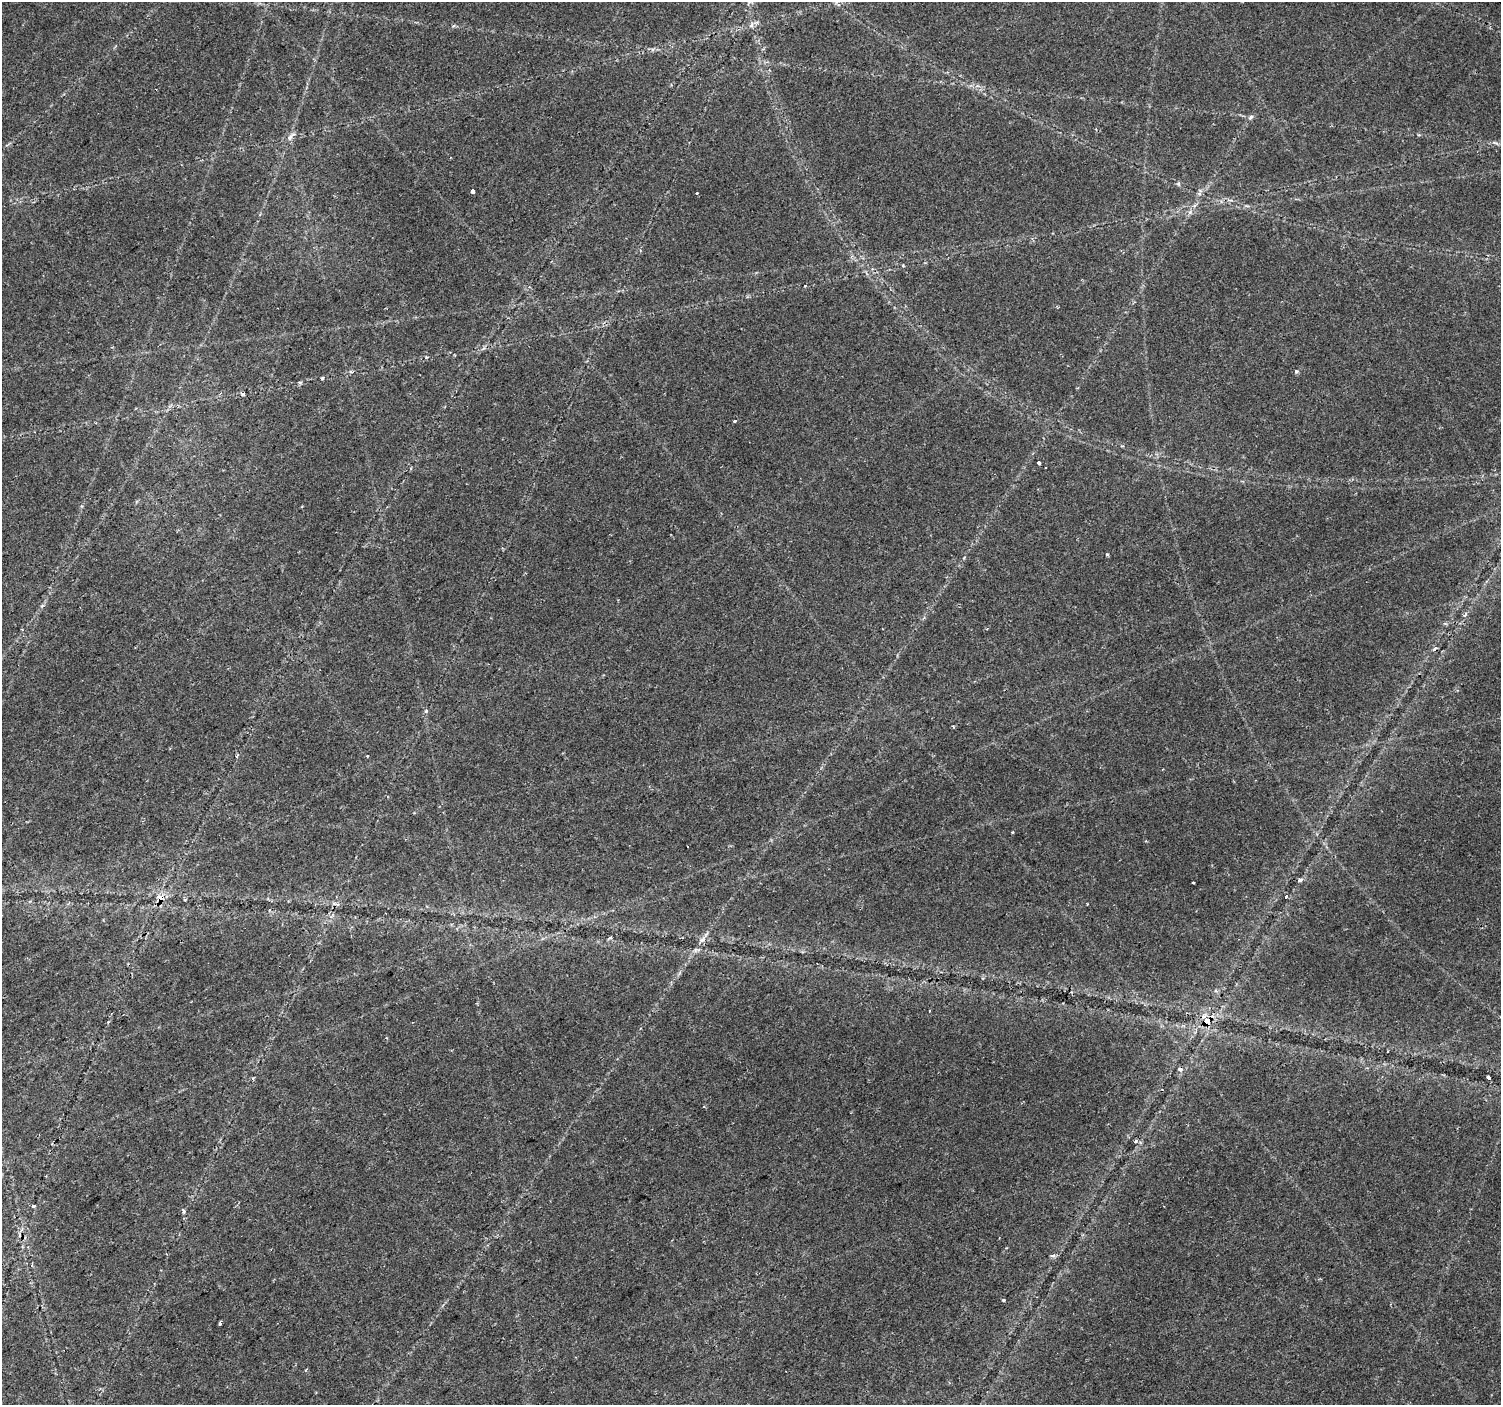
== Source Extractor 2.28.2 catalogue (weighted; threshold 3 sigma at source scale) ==
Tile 7 of 4 x 4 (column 3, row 2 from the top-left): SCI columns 3005-4503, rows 3008-4410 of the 6001 x 5954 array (HDU 1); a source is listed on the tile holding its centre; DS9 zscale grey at full resolution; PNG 1503 x 1407 px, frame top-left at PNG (2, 2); no overlay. Shown black and unused: <1% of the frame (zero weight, under 2 of 3 exposures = <1% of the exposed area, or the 3 px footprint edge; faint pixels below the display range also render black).
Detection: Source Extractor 2.28.2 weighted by HDU 2 'WHT'; one run over the whole footprint, this tile lists its part. Background 0.0351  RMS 0.0034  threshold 0.0151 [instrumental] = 3 sigma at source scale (4.5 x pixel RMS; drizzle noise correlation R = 1.50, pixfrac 1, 0.0396/0.0396 arcsec/px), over >= 5 px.
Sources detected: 38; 7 cosmic-ray / hot-pixel residue — not listed; the other 31 listed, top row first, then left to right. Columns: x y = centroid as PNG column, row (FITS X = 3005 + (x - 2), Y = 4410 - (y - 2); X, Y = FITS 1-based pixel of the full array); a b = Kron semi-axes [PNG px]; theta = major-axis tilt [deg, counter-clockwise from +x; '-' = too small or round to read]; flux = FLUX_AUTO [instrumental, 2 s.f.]
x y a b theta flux
751 25 7 4 88 0.74
1251 117 7 5 49 0.74
290 137 8 6 58 1.3
1178 184 6 4 -69 0.59
473 191 4 3 - 0.9
903 265 5 3 - 0.31
1296 371 4 4 - 0.57
322 378 4 4 - 0.38
299 382 6 3 0 0.48
243 394 4 3 - 1
734 421 3 3 - 0.47
1039 463 3 3 - 3.3
1107 554 4 4 - 0.39
1465 615 9 4 54 0.74
426 711 5 4 - 0.51
1300 880 7 5 19 0.76
1193 882 3 2 - 0.39
1286 896 3 3 - 1.3
161 898 8 7 - 2.8
610 938 5 4 - 0.51
703 939 10 5 28 1.2
929 1011 3 2 - 0.38
1207 1021 7 6 - 7.8
1180 1069 5 5 - 0.94
1489 1078 4 3 - 4.3
1136 1141 5 4 - 0.71
33 1206 4 3 - 1.1
183 1210 6 4 -55 0.68
1053 1256 8 4 8 0.67
1004 1300 3 3 - 1.4
220 1323 3 3 - 1.4
Overlapping masked pixels (flux is a lower limit): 2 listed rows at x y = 161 898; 1207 1021